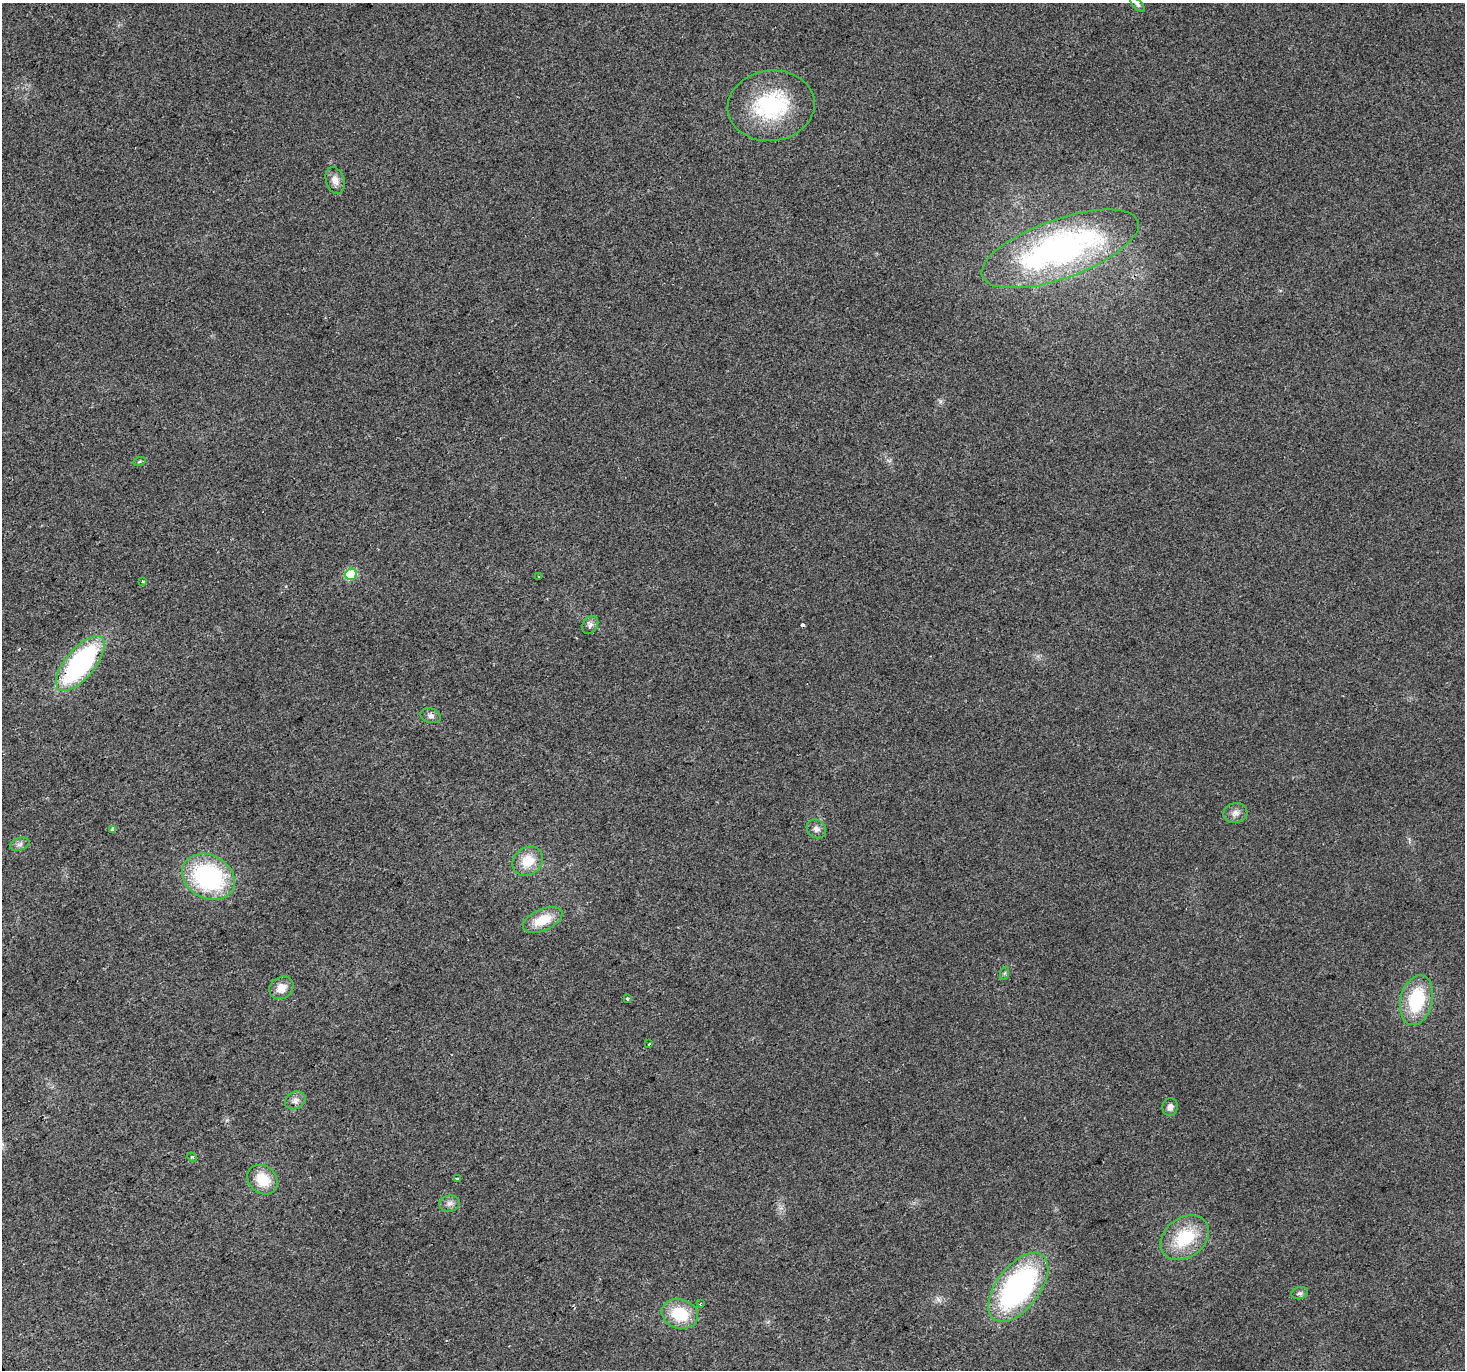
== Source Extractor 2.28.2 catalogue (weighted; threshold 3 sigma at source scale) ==
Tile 7 of 4 x 4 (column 3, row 2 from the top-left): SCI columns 2929-4391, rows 2909-4276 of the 5854 x 5756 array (HDU 1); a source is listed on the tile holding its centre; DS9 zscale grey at full resolution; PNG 1467 x 1372 px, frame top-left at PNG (2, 3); each listed source drawn as its Kron ellipse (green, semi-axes under 4 px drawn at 4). Shown black and unused: <1% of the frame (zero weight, under 2 of 3 exposures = <1% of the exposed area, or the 3 px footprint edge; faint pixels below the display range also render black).
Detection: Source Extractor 2.28.2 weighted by HDU 2 'WHT'; one run over the whole footprint, this tile lists its part. Background 0.0237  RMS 0.0063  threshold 0.0281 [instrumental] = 3 sigma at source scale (4.5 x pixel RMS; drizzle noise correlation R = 1.50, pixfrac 1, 0.0396/0.0396 arcsec/px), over >= 5 px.
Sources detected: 36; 2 cosmic-ray / hot-pixel residue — neither listed nor drawn; the other 34 listed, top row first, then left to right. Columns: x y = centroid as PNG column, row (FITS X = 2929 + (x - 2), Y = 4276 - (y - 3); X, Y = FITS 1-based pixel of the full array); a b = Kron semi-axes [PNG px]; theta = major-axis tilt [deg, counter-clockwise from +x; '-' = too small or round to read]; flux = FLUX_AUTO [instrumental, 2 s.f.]
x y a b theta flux
1138 5 10 4 -45 1.2
771 106 43 35 7 59
335 180 14 9 -71 5
1060 249 83 29 20 200
139 462 6 4 20 0.87
351 574 6 5 - 33
539 577 3 3 - 1.1
143 582 4 3 - 0.96
590 625 10 7 54 2.4
80 663 34 14 50 110
431 716 10 7 -16 2.5
1235 813 12 10 12 3.9
816 829 10 9 - 2.9
113 830 4 3 - 9.1
20 844 10 6 19 2.2
528 861 16 13 38 14
209 877 27 21 -29 89
543 920 21 11 23 15
1005 973 7 4 71 0.96
281 988 13 10 34 6.7
627 999 3 3 - 1.6
1417 1000 25 16 77 36
649 1044 3 2 - 0.85
295 1100 11 8 27 3.4
1170 1107 9 7 80 2.8
192 1157 5 4 - 0.77
457 1179 3 3 - 6.1
263 1180 16 13 -42 15
450 1203 10 8 11 2.9
1185 1238 26 19 37 31
1018 1287 40 21 52 140
1300 1293 8 6 13 1.7
700 1304 3 3 - 0.9
680 1314 18 14 -16 24
Overlapping masked pixels (flux is a lower limit): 1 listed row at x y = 80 663